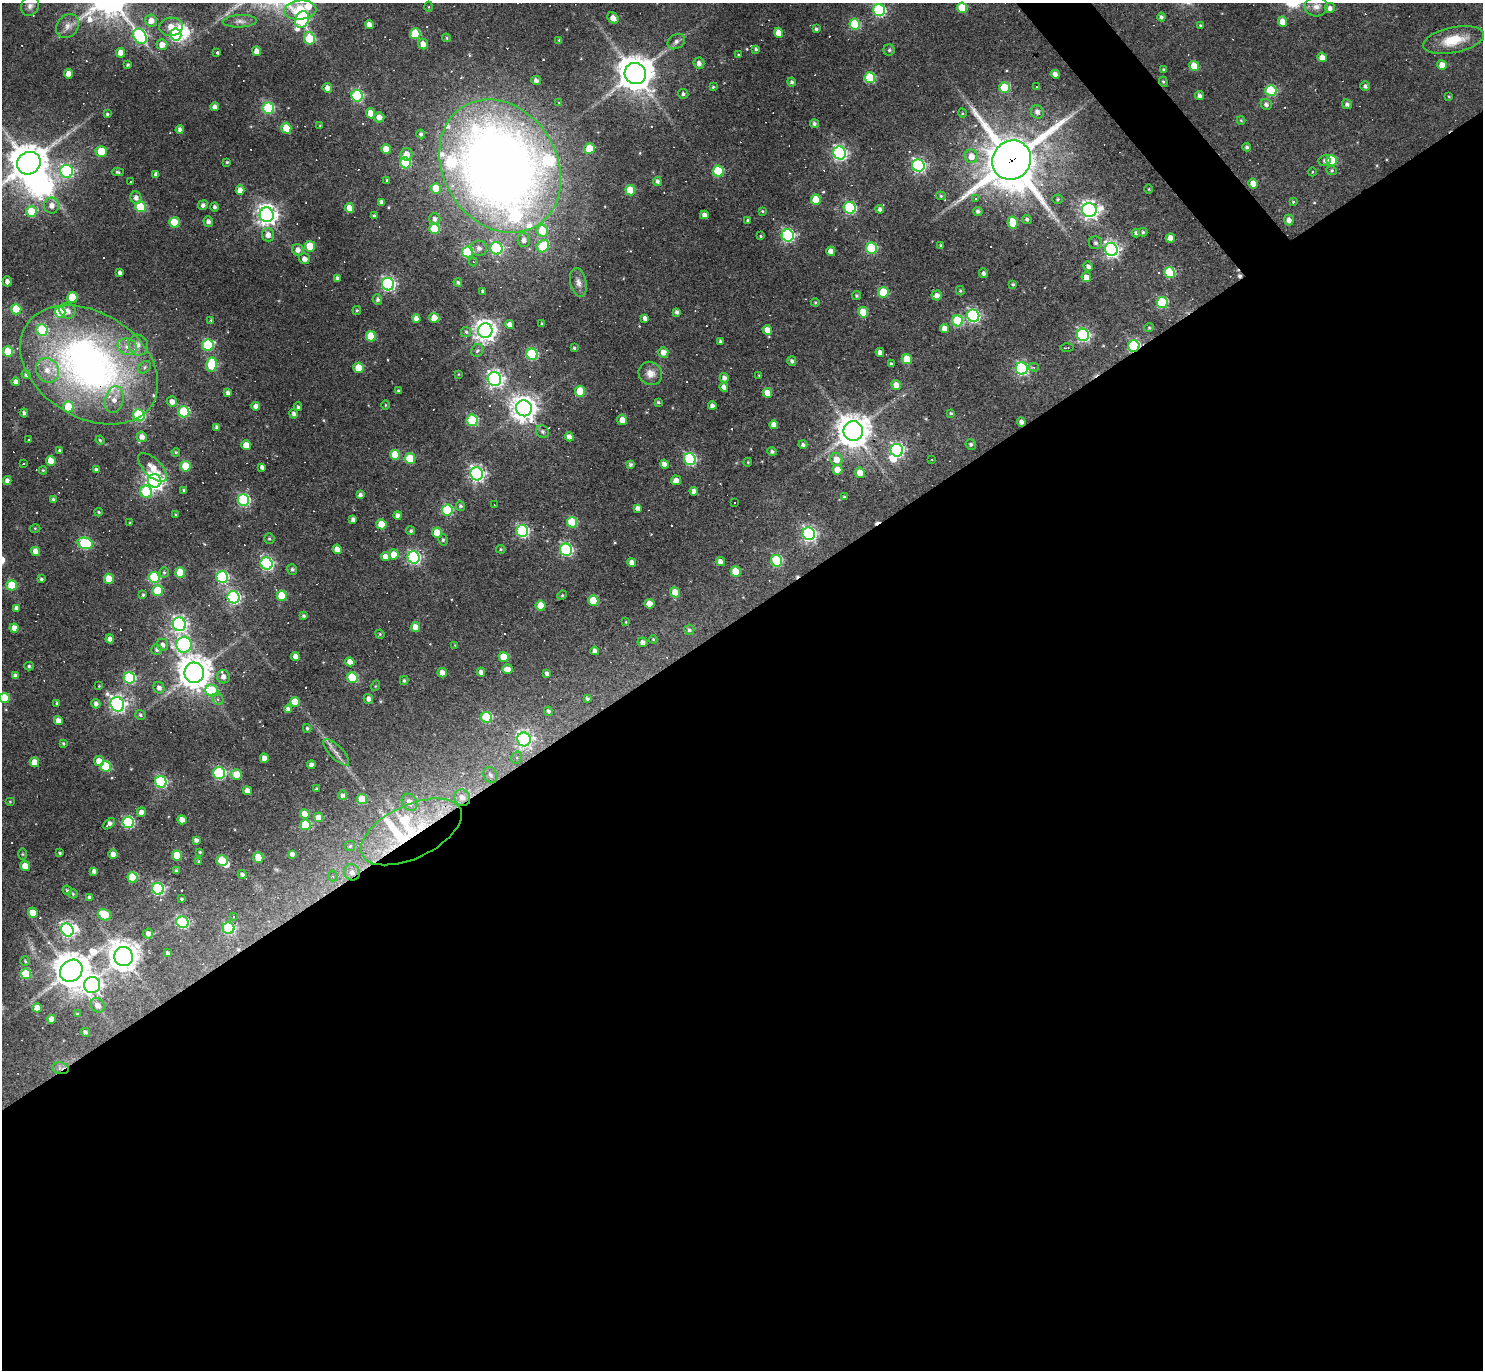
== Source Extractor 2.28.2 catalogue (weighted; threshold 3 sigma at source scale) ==
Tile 15 of 4 x 4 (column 3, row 4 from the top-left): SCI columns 2963-4443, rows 294-1661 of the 5924 x 5919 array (HDU 1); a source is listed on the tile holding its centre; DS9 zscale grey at full resolution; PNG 1485 x 1372 px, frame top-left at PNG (2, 3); each listed source drawn as its Kron ellipse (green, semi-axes under 4 px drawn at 4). Shown black and unused: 56% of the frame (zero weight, under 3 of 4 exposures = <1% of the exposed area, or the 3 px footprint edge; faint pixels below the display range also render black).
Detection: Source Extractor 2.28.2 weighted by HDU 2 'WHT'; one run over the whole footprint, this tile lists its part. Background 0.0685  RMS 0.0061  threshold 0.0275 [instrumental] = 3 sigma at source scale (4.5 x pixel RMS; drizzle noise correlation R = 1.50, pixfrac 1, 0.05/0.05 arcsec/px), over >= 5 px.
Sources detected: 520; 2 too faint to see at this stretch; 6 inside a brighter object's white glare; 44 cosmic-ray / hot-pixel residue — neither listed nor drawn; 10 inside a brighter listed object's ellipse — not listed separately; the other 458 listed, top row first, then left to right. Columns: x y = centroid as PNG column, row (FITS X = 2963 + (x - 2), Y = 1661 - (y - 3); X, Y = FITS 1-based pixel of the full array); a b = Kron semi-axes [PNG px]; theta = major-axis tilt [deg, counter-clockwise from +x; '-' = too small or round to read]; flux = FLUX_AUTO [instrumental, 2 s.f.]
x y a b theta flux
30 6 10 8 60 3.1
429 7 5 3 - 0.65
1316 7 11 10 - 3.9
962 8 5 5 - 21
1330 8 5 5 - 2.5
300 10 16 9 5 49
879 10 6 6 - 95
1161 17 4 4 - 1.4
613 18 6 5 - 4.2
302 20 8 6 65 68
151 21 6 6 - 6
240 21 17 6 3 3.4
1282 22 5 4 - 7.7
855 24 5 5 - 38
369 25 4 4 - 4.3
1200 25 3 3 - 0.59
68 26 13 10 51 4.4
171 27 12 9 5 7.1
816 29 3 3 - 0.99
779 33 5 4 - 8.2
176 34 6 5 - 100
415 34 5 5 - 32
140 36 8 6 -55 100
309 38 6 5 - 23
446 38 4 4 - 0.75
559 40 4 3 - 0.62
1454 40 31 13 12 16
676 42 9 7 33 2.7
423 44 5 5 - 5.2
162 45 5 5 - 5.3
756 49 4 4 - 1.1
889 50 6 5 - 1.1
257 51 5 4 - 4.5
217 52 3 3 - 29
120 53 5 4 - 5.2
738 55 4 4 - 0.53
1322 57 5 4 - 4.6
699 63 6 5 - 3.1
128 65 3 3 - 0.85
1442 65 5 4 - 6.2
1194 66 5 5 - 16
1164 70 3 3 - 0.84
635 73 11 10 - 1300
69 74 4 4 - 5.7
1055 74 5 4 - 3.9
870 78 5 5 - 44
536 80 5 4 - 2.3
792 82 4 4 - 1.3
1163 82 5 4 - 0.81
1365 86 5 4 - 1.5
713 87 3 3 - 0.68
1037 87 3 2 - 0.61
327 88 5 4 - 3.3
1004 88 5 5 - 26
1271 91 5 5 - 48
683 94 5 5 - 1.3
357 96 6 5 - 65
1200 96 4 4 - 1.9
1449 96 4 4 - 0.55
559 102 3 3 - 0.58
1266 104 6 5 - 2.1
1347 104 5 5 - 2
215 107 4 4 - 2.9
268 108 6 5 - 55
1037 112 7 6 - 3.1
371 113 5 4 - 8.7
962 113 5 3 - 0.55
107 114 3 3 - 0.75
379 117 5 5 - 5
1241 120 4 4 - 0.62
814 124 4 4 - 1.7
320 125 4 3 - 0.44
286 128 5 5 - 18
180 130 4 4 - 2
421 134 4 4 - 1.5
1247 147 4 4 - 1.4
386 149 5 4 - 7.6
589 149 5 5 - 19
101 151 6 5 - 19
839 153 6 6 - 160
406 154 6 6 - 5.3
971 156 7 6 - 6.5
1012 160 20 18 49 2900
1332 160 5 5 - 26
1325 161 6 5 - 1.4
227 162 3 3 - 0.69
29 163 12 11 - 1600
405 163 5 5 - 44
918 165 6 6 - 140
500 166 70 56 -58 820
1332 170 5 4 - 0.91
67 171 6 6 - 85
718 171 5 5 - 38
118 172 6 4 -4 1
1312 172 4 3 - 0.49
156 174 4 4 - 1.9
387 180 3 3 - 0.83
657 181 4 4 - 1.7
130 182 3 2 - 0.67
1253 184 5 4 - 8.8
436 188 5 5 - 13
1149 189 5 3 - 0.49
240 190 5 4 - 5
630 190 5 5 - 19
941 196 5 4 - 0.81
136 198 6 5 - 2.9
975 198 4 4 - 1.5
1058 199 5 4 - 0.77
816 200 5 5 - 19
381 202 4 3 - 2
1293 202 4 3 - 0.67
203 205 5 4 - 1.8
52 206 8 7 - 4.6
140 207 5 5 - 37
214 207 4 4 - 1.3
349 208 5 4 - 8.7
850 208 6 5 - 74
880 209 4 4 - 2.2
1089 210 7 7 - 270
762 211 4 3 - 0.65
978 211 5 4 - 1.6
31 212 5 5 - 24
267 215 7 7 - 370
704 215 4 4 - 2.6
374 216 3 3 - 0.95
435 219 6 5 - 2.2
1027 219 5 4 - 1.3
748 220 3 3 - 1.1
1289 220 5 4 - 3
174 222 5 5 - 22
208 222 5 5 - 2.3
1013 223 6 5 - 15
434 229 5 5 - 24
542 231 6 6 - 15
1143 232 4 4 - 1.1
1136 233 4 3 - 1.4
268 235 6 6 - 4.2
788 235 6 6 - 120
761 236 4 3 - 0.66
1170 238 4 4 - 5.6
524 240 7 6 - 2.8
1096 243 6 6 - 1.7
310 246 5 5 - 20
543 246 6 5 - 35
941 246 3 3 - 1.3
479 248 8 7 - 3
496 248 6 6 - 88
871 248 5 5 - 53
1111 249 7 6 - 190
298 250 5 5 - 3.4
831 251 4 4 - 5.8
468 252 5 5 - 45
304 259 6 5 - 3.2
473 262 4 4 - 0.71
1088 266 5 4 - 2
120 273 4 3 - 2.2
983 273 5 4 - 1.6
1169 273 5 5 - 38
1086 277 5 4 - 5.4
337 278 4 3 - 1.4
7 281 5 4 - 2.8
458 282 4 4 - 1.2
578 282 15 8 -77 3.6
388 284 6 6 - 130
1013 284 4 4 - 0.89
483 291 4 3 - 1.4
960 291 5 4 - 0.67
883 292 5 5 - 24
937 295 5 5 - 3.5
857 296 4 4 - 1
72 297 5 5 - 18
377 300 5 4 - 1.4
815 302 4 4 - 0.62
1162 303 5 5 - 52
16 309 5 5 - 22
357 310 4 3 - 0.78
67 311 8 7 - 3.7
60 312 5 5 - 41
677 312 4 4 - 1.8
863 312 5 5 - 18
973 316 6 6 - 120
416 318 4 4 - 2.7
434 318 5 5 - 11
645 318 4 4 - 2.5
211 320 4 3 - 0.56
957 321 5 5 - 43
510 324 4 4 - 3.7
542 324 3 3 - 0.69
944 328 5 4 - 4.7
1149 328 5 4 - 0.68
42 330 6 5 - 48
485 330 7 7 - 430
767 330 5 4 - 6
466 332 5 5 - 1
1083 335 6 6 - 110
371 336 5 5 - 21
720 341 3 3 - 1.1
138 345 10 9 - 4.5
208 345 6 5 - 52
1134 346 6 5 - 92
127 347 10 8 -15 4.6
574 348 4 3 - 0.93
1067 348 6 2 4 0.76
477 351 7 6 - 1.4
8 352 5 5 - 24
663 352 5 5 - 4.6
880 352 4 4 - 3.1
532 354 6 5 - 56
907 359 5 5 - 17
792 361 5 4 - 1.5
212 364 7 5 82 36
891 364 4 3 - 1.1
89 365 74 52 -32 300
144 367 7 5 41 1.6
1034 367 5 4 - 1.1
359 368 5 5 - 13
1022 368 6 6 - 120
47 370 13 11 -58 8.5
650 373 12 11 - 5.4
458 374 4 3 - 0.45
26 375 5 4 - 1.6
759 375 2 2 - 0.42
724 378 5 4 - 2.4
494 379 7 6 - 230
16 382 4 4 - 4.3
896 385 5 4 - 4.5
724 387 4 4 - 3.2
398 390 3 3 - 0.6
580 391 5 5 - 21
228 393 4 4 - 2.5
767 393 5 4 - 8.4
114 399 13 9 76 6
172 402 5 5 - 3.7
658 402 4 4 - 0.86
386 405 4 3 - 0.57
256 406 4 4 - 3.2
712 406 4 4 - 2.7
68 407 5 5 - 15
298 407 4 3 - 1.1
524 408 8 7 - 690
184 412 5 5 - 51
24 413 4 4 - 1.5
951 413 4 3 - 0.74
294 414 5 4 - 2.1
139 415 6 5 - 65
472 420 6 5 - 54
622 420 5 5 - 4.9
1021 422 4 4 - 2.4
774 425 4 4 - 5
217 427 4 3 - 1.5
542 431 7 6 - 1.5
853 431 10 9 - 1100
142 437 5 5 - 3.7
569 437 4 4 - 4.3
29 440 4 3 - 0.57
100 440 4 4 - 0.74
971 444 5 5 - 1.3
246 445 5 5 - 10
803 445 4 4 - 1.5
60 450 3 3 - 1.1
897 450 6 6 - 130
176 452 4 3 - 0.68
772 452 4 4 - 1.4
395 455 5 5 - 22
410 458 5 5 - 22
690 459 6 5 - 86
932 459 2 2 - 0.42
836 460 6 6 - 6.9
51 461 5 4 - 8.9
748 462 4 3 - 0.44
23 463 3 2 - 0.69
664 464 4 4 - 3.7
630 465 4 4 - 1.3
185 466 5 5 - 20
152 467 18 8 -45 7.8
262 467 4 3 - 1.8
96 469 3 3 - 1.2
43 470 4 3 - 0.64
837 470 5 5 - 8.9
860 473 5 5 - 7.5
477 474 6 6 - 190
676 480 5 5 - 4.2
7 481 4 4 - 2.7
155 481 7 6 - 320
184 490 4 4 - 0.74
694 491 4 4 - 3
146 492 6 6 - 35
360 495 4 3 - 1.7
844 497 3 3 - 0.75
53 499 4 3 - 1
243 500 6 6 - 88
734 502 3 3 - 0.96
494 505 3 2 - 0.34
460 506 5 4 - 1.3
638 508 4 4 - 2.3
447 510 5 5 - 51
99 512 4 3 - 0.68
176 515 3 3 - 0.66
398 515 4 4 - 2.7
353 519 4 4 - 2.1
572 522 5 5 - 38
130 523 4 3 - 0.52
381 524 5 5 - 14
35 528 5 3 - 0.54
411 531 4 4 - 1
522 531 6 6 - 83
437 533 5 5 - 14
809 534 6 6 - 160
269 539 5 5 - 1
443 540 5 4 - 1.1
85 543 8 5 -14 61
337 549 5 4 - 6
501 549 5 4 - 0.76
566 550 6 6 - 99
36 551 5 4 - 7.6
394 554 5 5 - 8.3
385 556 4 4 - 4
414 557 6 6 - 120
777 561 6 5 - 50
632 562 4 4 - 4.6
720 562 5 4 - 3.3
267 564 6 6 - 100
292 569 5 5 - 1.4
164 572 5 4 - 0.93
180 572 5 5 - 18
736 572 5 5 - 12
154 577 5 5 - 50
222 577 6 5 - 81
41 579 3 3 - 1.1
109 579 5 5 - 14
12 585 5 5 - 25
158 591 5 5 - 23
675 592 5 5 - 8
143 595 4 3 - 0.88
562 595 5 4 - 0.71
282 596 5 5 - 20
234 597 6 6 - 110
593 600 5 5 - 21
649 604 5 5 - 6.7
540 606 5 5 - 11
16 608 4 3 - 1.9
303 616 3 3 - 1
626 622 4 3 - 0.51
179 624 7 6 - 200
416 627 5 4 - 6.2
14 628 4 4 - 5.5
689 630 5 5 - 1.3
380 634 5 4 - 0.75
110 639 4 4 - 2.7
653 639 4 4 - 0.59
642 642 5 4 - 2.5
162 645 6 5 - 2.5
184 645 8 7 - 100
455 645 4 4 - 0.45
157 650 5 5 - 1.5
595 651 4 4 - 2.7
295 656 4 4 - 4.3
504 657 5 5 - 16
350 662 5 4 - 4.9
29 666 5 4 - 1
507 669 5 4 - 4.8
481 672 4 4 - 2.2
194 673 10 10 - 1000
442 673 5 4 - 4.5
547 674 4 3 - 2
15 676 4 4 - 2
223 677 6 6 - 3.1
352 677 5 5 - 34
129 678 6 5 - 65
404 680 4 3 - 0.97
99 686 3 3 - 0.49
375 686 5 3 - 0.53
159 688 6 5 - 2.5
212 691 6 5 - 31
4 698 5 5 - 15
218 699 6 5 - 1.3
368 699 5 4 - 2.9
587 699 4 4 - 1.2
295 702 5 4 - 12
57 703 3 3 - 0.91
96 704 5 4 - 2.2
117 704 7 6 - 210
288 709 4 4 - 3
548 711 5 4 - 1.3
140 715 5 5 - 1.1
487 717 5 5 - 44
58 721 4 4 - 4.3
307 728 4 3 - 0.95
524 739 7 6 - 180
63 744 4 3 - 0.72
336 752 17 6 -46 3.7
264 758 4 4 - 4.4
517 758 6 5 - 1.6
99 761 5 5 - 5.3
34 762 5 4 - 7.7
311 765 4 4 - 2.7
106 766 5 5 - 34
219 773 6 6 - 67
236 774 5 5 - 8.8
490 775 8 6 -61 2.3
161 782 6 5 - 81
317 789 3 3 - 0.69
247 791 4 4 - 4.2
343 795 4 4 - 1.9
462 798 8 7 - 3.8
362 799 5 5 - 15
10 802 5 3 - 0.56
409 802 9 7 -58 5.3
141 812 5 4 - 3.9
305 814 5 4 - 6.8
319 817 5 4 - 5.6
182 820 5 4 - 5.2
128 822 6 5 - 70
109 824 7 4 42 2.3
305 825 5 5 - 25
411 832 54 26 25 61
196 840 4 4 - 2
350 846 5 5 - 0.96
200 852 3 3 - 0.7
60 853 3 3 - 0.76
22 854 5 3 - 0.59
113 854 4 4 - 3.9
292 854 4 4 - 1.9
177 855 5 5 - 17
258 857 5 5 - 16
222 860 6 5 - 14
198 861 4 3 - 0.48
25 866 5 5 - 11
94 871 4 4 - 2.4
176 871 3 3 - 1.2
352 872 8 7 - 3.2
242 874 4 4 - 1.9
333 876 5 5 - 0.85
133 877 5 5 - 32
158 889 6 6 - 110
67 890 5 4 - 1.1
73 894 5 4 - 0.74
90 898 4 4 - 2.5
181 899 3 2 - 0.72
33 913 5 5 - 10
104 915 7 5 -17 24
233 916 3 3 - 1.2
182 922 6 5 - 78
228 928 6 5 - 70
67 930 7 6 - 170
148 933 5 5 - 3.1
168 953 4 4 - 1.4
124 956 10 9 - 760
25 961 5 4 - 0.78
71 971 12 10 44 1300
26 974 5 5 - 32
92 985 8 8 - 230
98 1005 8 6 -52 4.2
37 1008 5 4 - 6.7
77 1014 3 3 - 0.68
52 1019 4 4 - 4.9
85 1032 5 4 - 1.7
60 1068 8 5 -11 2.3
Overlapping masked pixels (flux is a lower limit): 10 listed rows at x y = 1012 160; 500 166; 1134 346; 89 365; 1021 422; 853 431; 462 798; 411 832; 352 872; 60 1068
Isophote crosses this tile's border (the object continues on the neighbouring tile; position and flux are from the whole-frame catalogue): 4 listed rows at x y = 300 10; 879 10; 29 163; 4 698